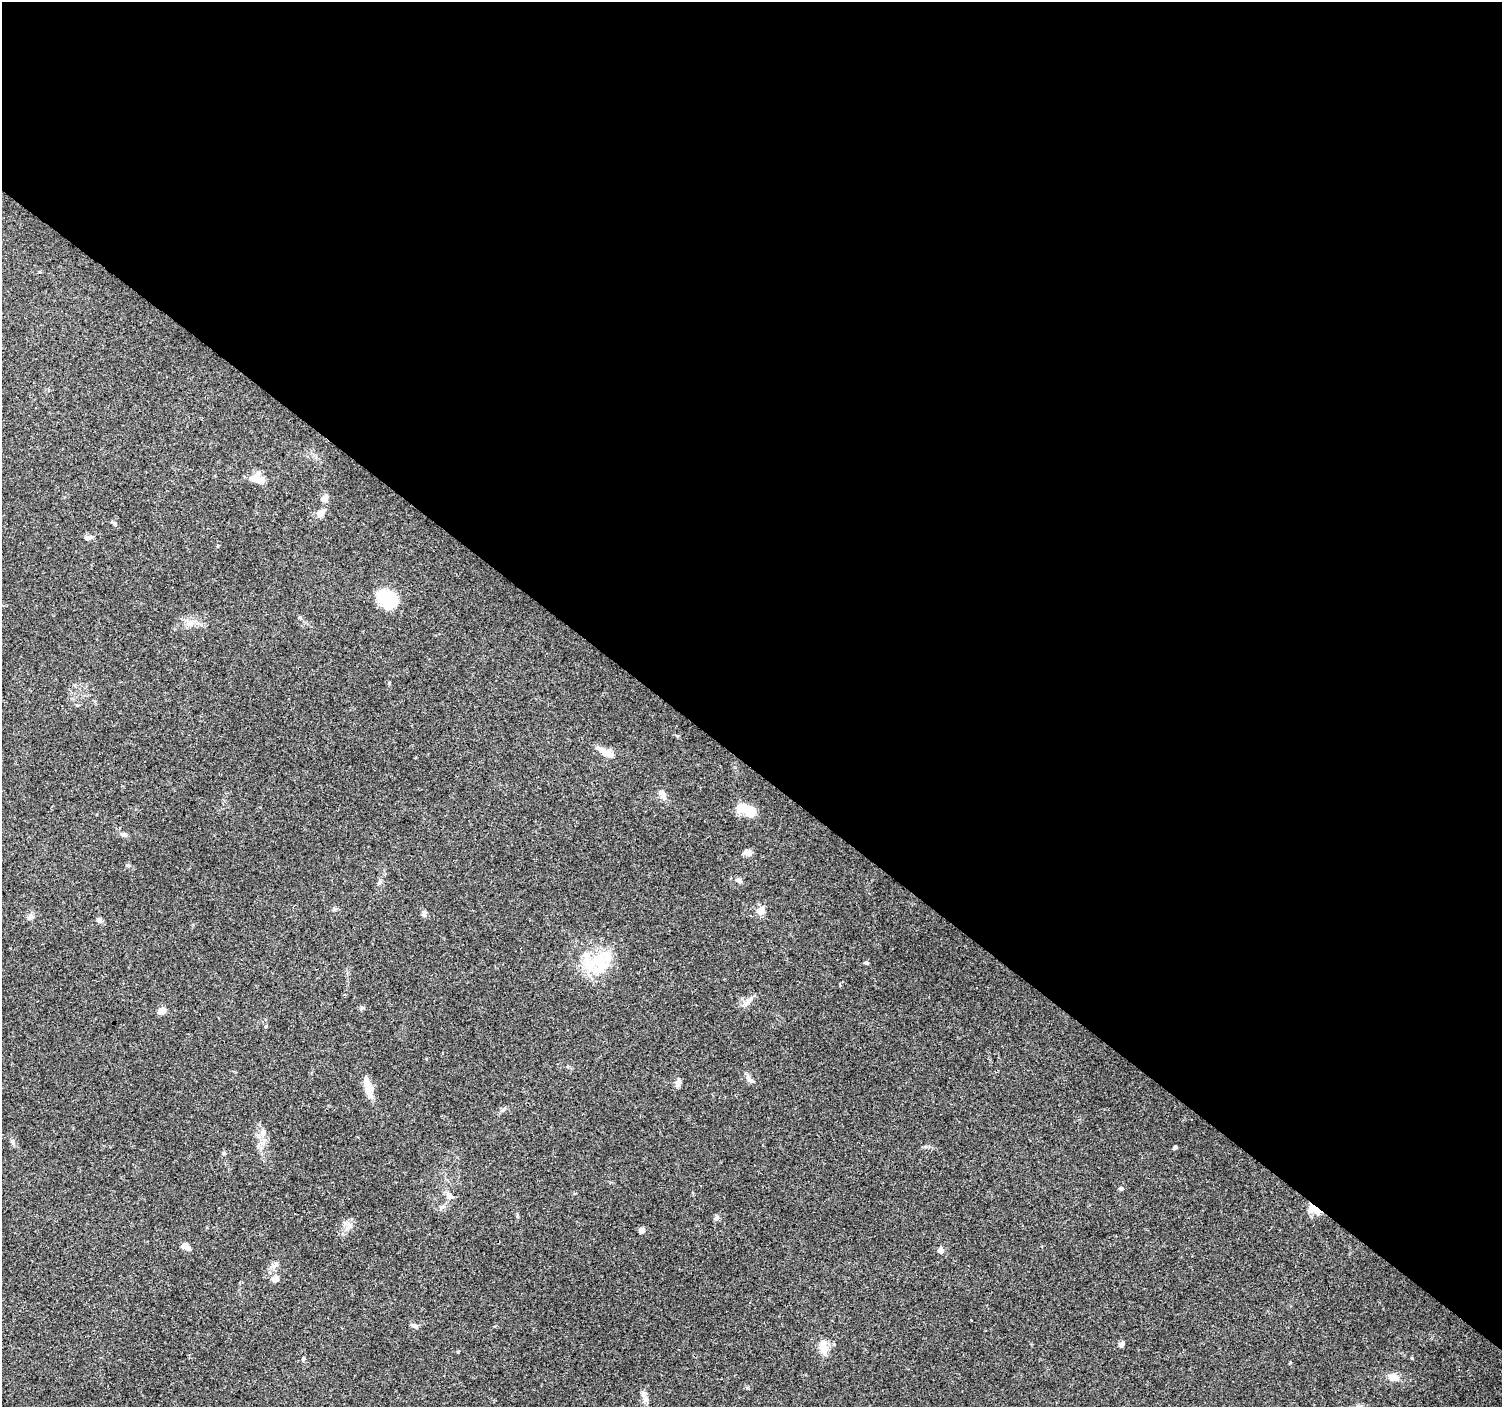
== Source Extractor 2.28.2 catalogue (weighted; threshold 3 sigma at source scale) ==
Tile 3 of 4 x 4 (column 3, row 1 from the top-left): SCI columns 2999-4498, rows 4383-5787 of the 6000 x 6021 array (HDU 1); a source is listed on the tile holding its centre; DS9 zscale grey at full resolution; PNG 1504 x 1409 px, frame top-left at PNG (2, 2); no overlay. Shown black and unused: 55% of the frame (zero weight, under 3 of 4 exposures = <1% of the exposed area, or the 3 px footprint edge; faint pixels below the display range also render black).
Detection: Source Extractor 2.28.2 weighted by HDU 2 'WHT'; one run over the whole footprint, this tile lists its part. Background 0.0861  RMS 0.0052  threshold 0.0234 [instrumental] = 3 sigma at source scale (4.5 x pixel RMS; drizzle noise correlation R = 1.50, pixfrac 1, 0.0396/0.0396 arcsec/px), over >= 5 px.
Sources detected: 60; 3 inside a brighter object's white glare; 2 cosmic-ray / hot-pixel residue — not listed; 3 inside a brighter listed object's ellipse — not listed separately; the other 52 listed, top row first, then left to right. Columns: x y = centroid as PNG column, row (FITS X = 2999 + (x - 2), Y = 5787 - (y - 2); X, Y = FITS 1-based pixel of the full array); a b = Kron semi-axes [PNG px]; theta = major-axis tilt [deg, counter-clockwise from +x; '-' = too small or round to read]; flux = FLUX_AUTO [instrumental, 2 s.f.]
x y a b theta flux
35 407 3 2 - 0.43
254 479 16 10 18 4.4
324 499 8 7 - 3.2
321 512 14 8 35 3.3
115 524 6 4 -48 0.82
88 537 10 6 7 2
387 597 31 16 -21 17
190 623 12 6 -1 3.1
606 752 20 9 -25 5.6
662 794 15 8 -62 2.8
750 810 14 9 -30 9.6
124 834 10 5 -11 1.4
747 852 11 7 22 2.2
128 865 6 3 -19 0.64
738 880 9 6 -22 1.7
379 882 7 4 47 0.96
334 909 6 5 - 0.83
760 910 11 9 45 3.7
424 913 9 5 84 1.3
30 917 10 8 58 1.8
99 920 6 6 - 1.6
600 963 30 21 -76 23
867 963 6 4 -32 0.69
840 985 5 2 - 0.48
748 1001 18 6 44 3
362 1008 7 4 -1 0.83
162 1011 8 6 21 3.9
266 1026 3 3 - 1.4
750 1080 11 6 -31 2.1
678 1083 11 6 77 2.3
368 1087 24 9 -78 6.5
503 1110 7 4 45 1
263 1132 11 9 81 3.4
1175 1147 5 4 - 0.84
224 1153 5 4 - 0.72
701 1186 3 2 - 0.5
1121 1188 6 5 - 0.94
449 1196 8 8 - 2.4
1314 1209 21 8 -37 5.2
716 1218 8 6 52 1.3
350 1226 8 6 -70 1.8
642 1230 7 7 - 1.9
186 1246 10 6 -31 3.3
941 1250 5 5 - 3.7
275 1279 8 7 - 3.5
414 1325 9 5 -23 1.6
1121 1344 7 5 64 1.5
823 1347 19 10 -76 6.2
304 1358 6 4 -89 0.65
1412 1358 5 3 - 0.44
1393 1377 12 9 -11 4.8
644 1395 14 6 -69 2.5
Overlapping masked pixels (flux is a lower limit): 1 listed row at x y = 1314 1209
Unlisted compact peaks at least as high as the median listed source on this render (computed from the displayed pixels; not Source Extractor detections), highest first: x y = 12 1141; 389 683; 458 1352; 677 736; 747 1388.